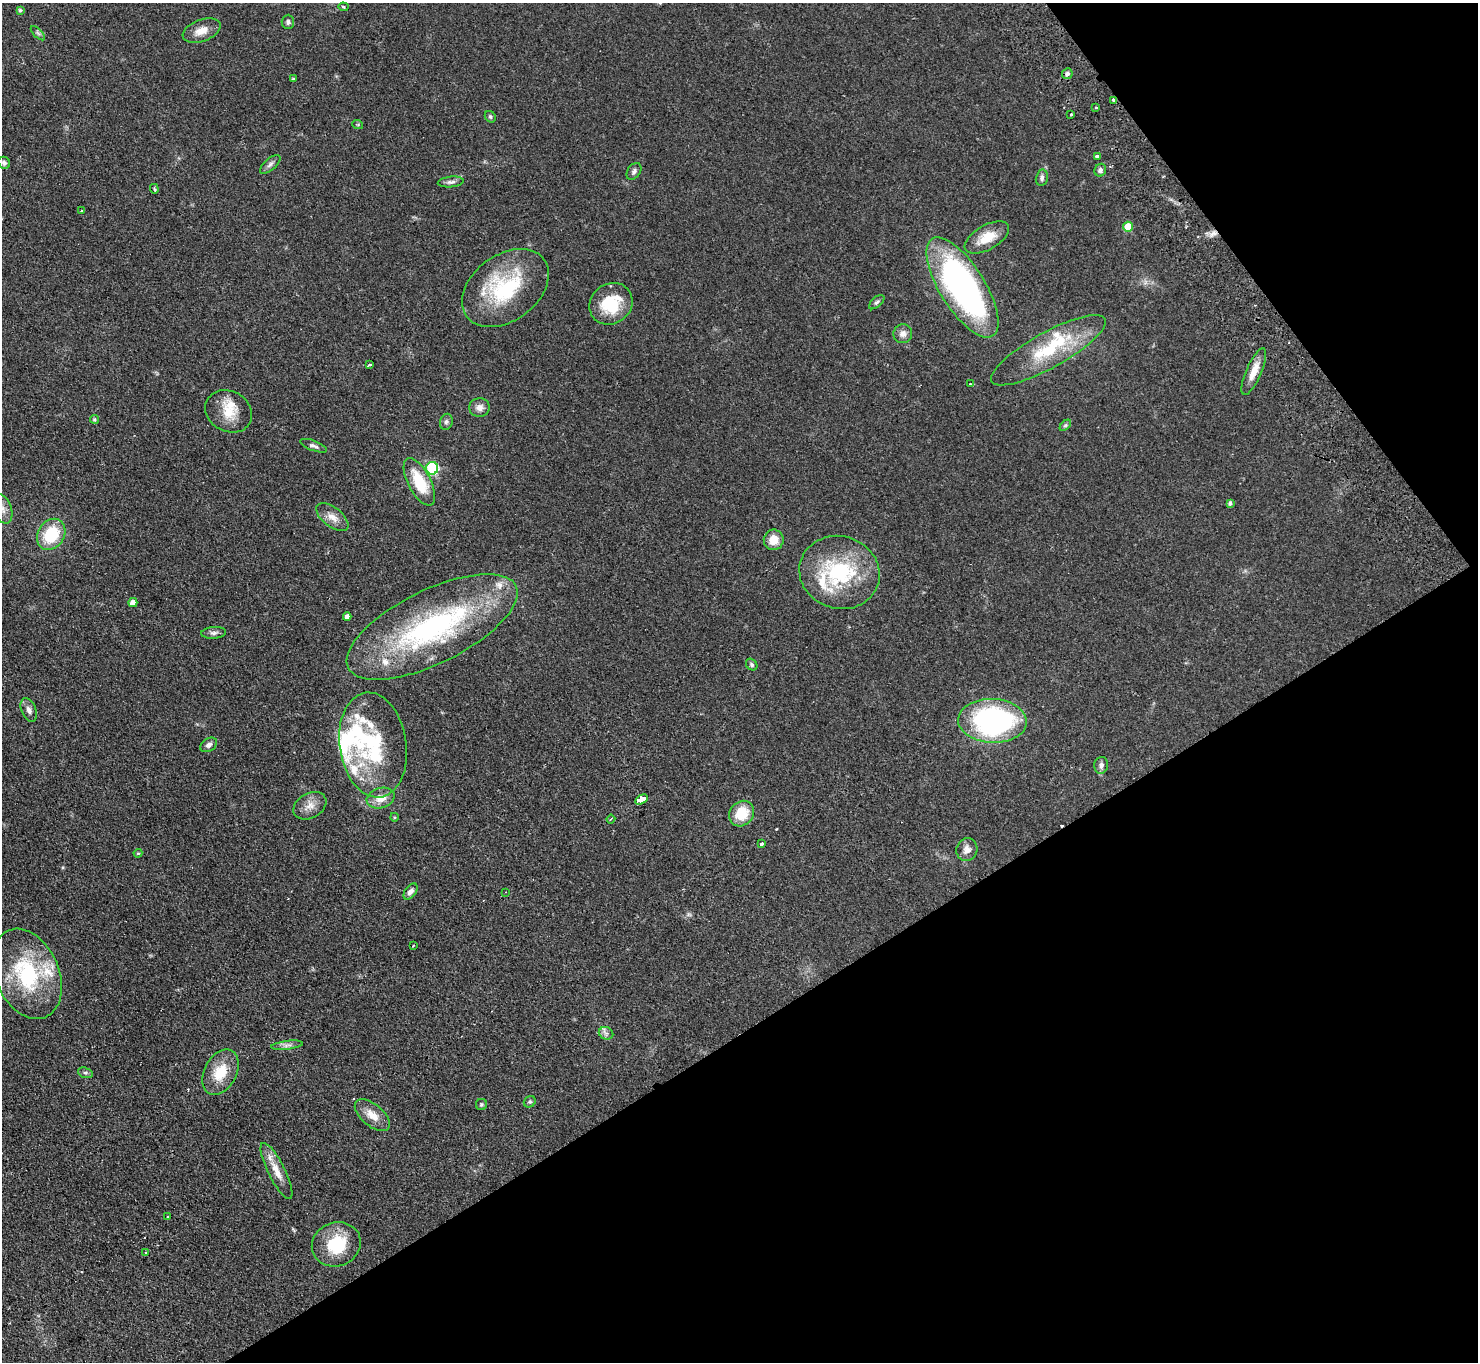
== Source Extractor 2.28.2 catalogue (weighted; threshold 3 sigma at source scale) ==
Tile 12 of 4 x 4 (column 4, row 3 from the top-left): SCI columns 4478-5953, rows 1696-3055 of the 6002 x 5970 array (HDU 1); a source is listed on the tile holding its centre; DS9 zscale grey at full resolution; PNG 1480 x 1364 px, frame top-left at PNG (2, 3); each listed source drawn as its Kron ellipse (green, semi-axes under 4 px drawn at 4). Shown black and unused: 31% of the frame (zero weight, under 2 of 3 exposures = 3% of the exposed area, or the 3 px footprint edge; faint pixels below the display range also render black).
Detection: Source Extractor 2.28.2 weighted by HDU 2 'WHT'; one run over the whole footprint, this tile lists its part. Background 0.0872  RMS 0.0064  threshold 0.0289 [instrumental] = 3 sigma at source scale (4.5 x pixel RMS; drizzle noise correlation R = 1.50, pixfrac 1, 0.05/0.05 arcsec/px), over >= 5 px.
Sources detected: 97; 1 inside a brighter object's white glare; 4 cosmic-ray / hot-pixel residue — neither listed nor drawn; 12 inside a brighter listed object's ellipse — not listed separately; the other 80 listed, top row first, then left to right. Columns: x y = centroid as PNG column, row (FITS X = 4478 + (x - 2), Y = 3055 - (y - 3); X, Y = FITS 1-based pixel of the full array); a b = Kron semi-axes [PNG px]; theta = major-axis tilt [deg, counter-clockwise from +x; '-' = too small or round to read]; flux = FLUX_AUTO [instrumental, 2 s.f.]
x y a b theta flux
343 7 5 4 - 0.93
20 10 4 3 - 0.87
288 22 7 6 - 1.7
202 31 20 10 21 7
38 33 9 3 -45 1.1
1067 74 5 5 - 1.9
293 79 4 4 - 0.75
1114 100 4 3 - 1.8
1096 107 3 3 - 0.7
1071 114 3 3 - 2
490 117 6 5 - 1
358 125 5 3 - 0.62
1097 157 4 3 - 6.7
4 163 6 5 - 1.6
270 164 12 5 41 2.2
1100 170 6 6 - 1.9
634 171 9 6 56 1.8
1042 178 8 6 79 1.7
451 182 13 5 5 2
154 189 5 3 - 0.81
82 211 3 3 - 1.3
1128 227 5 5 - 14
987 238 24 12 30 12
962 287 57 22 -58 180
505 288 48 33 37 53
877 302 9 4 42 1.4
611 304 22 20 38 23
903 334 9 9 - 3.4
1048 350 65 18 29 36
369 365 3 3 - 1.3
1254 371 25 7 66 7.7
970 384 3 3 - 0.53
479 408 10 9 - 3.7
229 411 24 20 -29 14
94 419 4 4 - 1
446 422 8 6 77 1.6
1065 425 7 4 45 0.89
314 446 14 5 -21 2
432 468 6 6 - 62
419 482 26 11 -62 21
1230 503 4 4 - 1.4
2 509 15 9 -69 4.4
332 517 19 9 -39 5.8
51 534 16 13 58 26
774 540 10 10 - 7.9
839 572 40 36 -16 58
133 603 4 4 - 3.7
347 617 4 4 - 3.4
432 627 93 37 26 130
214 633 12 6 4 2
752 665 6 5 - 1.3
29 710 12 7 -67 3
992 721 34 22 -2 140
209 745 9 6 34 2.5
373 745 53 33 -82 55
1101 765 8 7 - 2.4
381 798 14 10 16 7.6
641 799 7 3 31 890
310 806 17 12 30 6.3
741 814 14 11 48 15
394 817 4 3 - 0.51
611 819 4 3 - 0.67
762 844 3 3 - 3
967 850 11 10 - 4.4
138 853 4 4 - 0.64
411 891 9 5 54 2.3
506 892 3 2 - 0.49
413 945 4 2 - 0.46
27 974 47 31 -67 58
606 1033 7 6 - 1.9
287 1045 16 3 7 2.1
220 1072 24 16 62 16
85 1073 8 5 -18 1.2
530 1102 6 5 - 1
481 1105 6 5 - 0.96
372 1115 21 10 -40 7.7
276 1171 31 8 -63 8.7
168 1217 3 3 - 1.3
336 1244 25 21 22 27
146 1252 3 3 - 0.72
Overlapping masked pixels (flux is a lower limit): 1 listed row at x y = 1114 100
Isophote crosses this tile's border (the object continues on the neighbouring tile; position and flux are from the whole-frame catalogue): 1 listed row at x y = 2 509